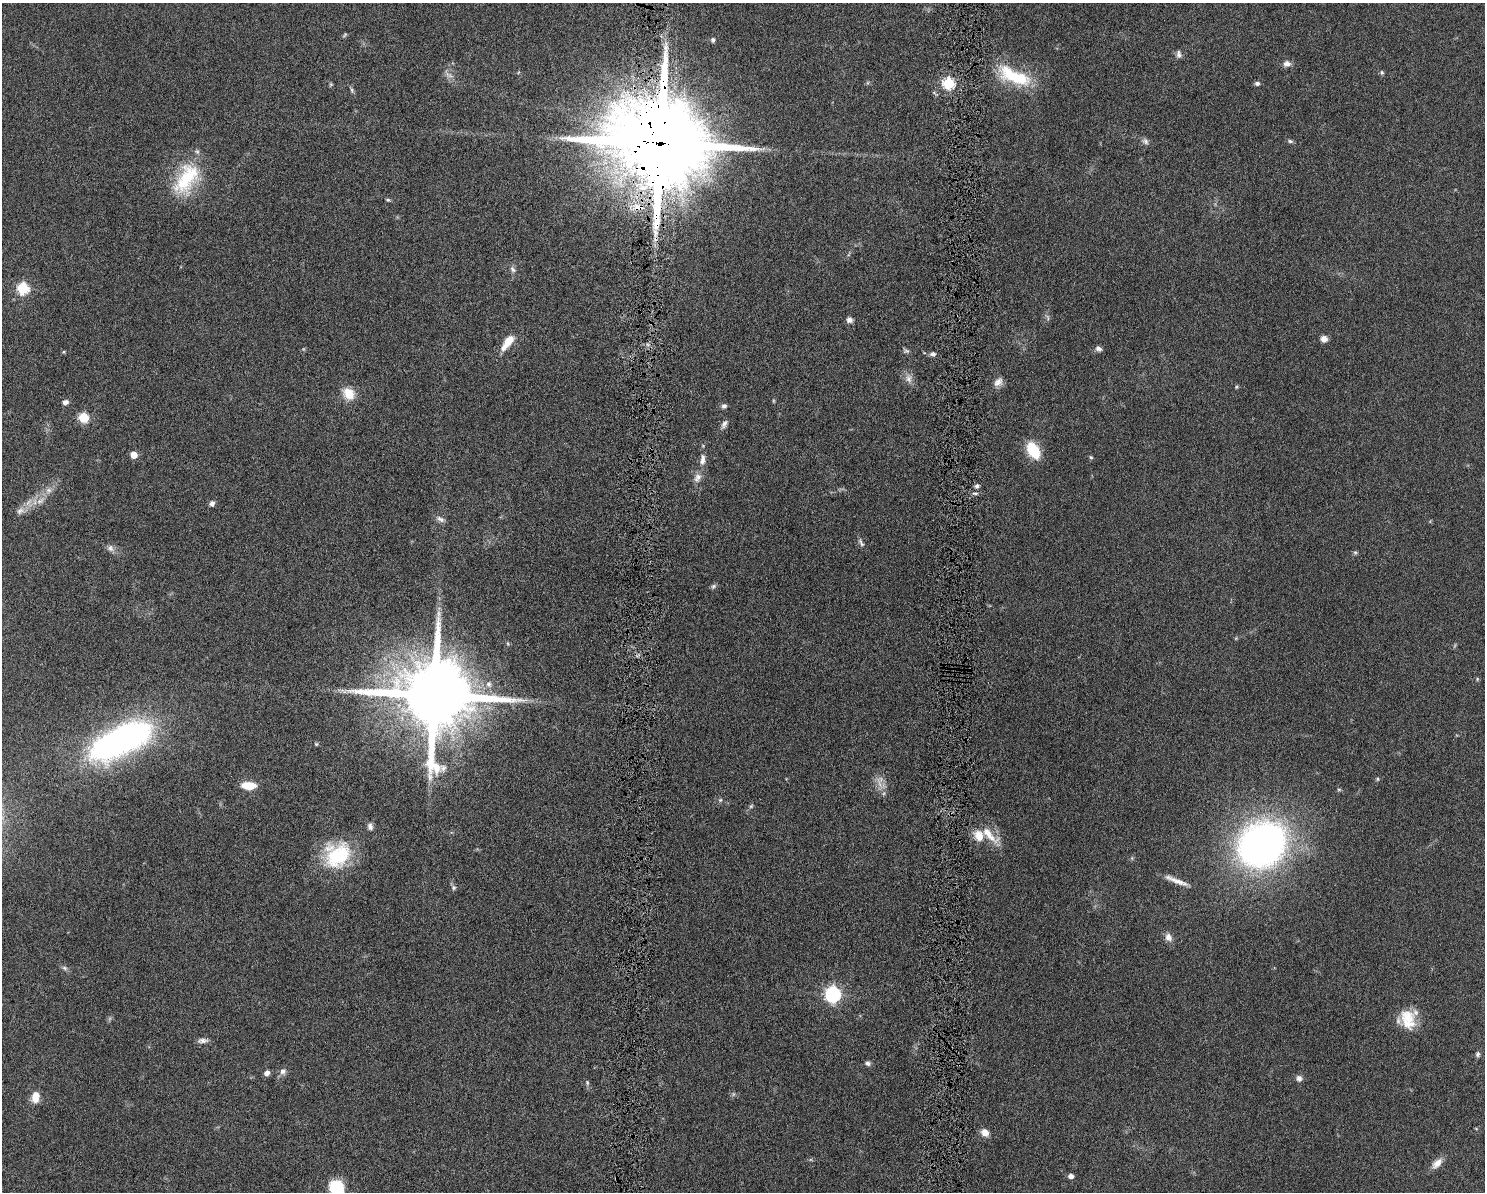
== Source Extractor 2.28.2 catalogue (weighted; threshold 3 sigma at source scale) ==
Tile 8 of 3 x 4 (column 2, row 3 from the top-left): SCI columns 1621-3103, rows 1202-2391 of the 4818 x 4785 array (HDU 1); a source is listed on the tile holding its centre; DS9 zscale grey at full resolution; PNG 1487 x 1194 px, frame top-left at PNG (2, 3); no overlay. Shown black and unused: <1% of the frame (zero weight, under 6 of 12 exposures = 3% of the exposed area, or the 3 px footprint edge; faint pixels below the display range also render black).
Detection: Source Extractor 2.28.2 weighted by HDU 2 'WHT'; one run over the whole footprint, this tile lists its part. Background 0.0865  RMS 0.0047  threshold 0.0191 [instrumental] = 3 sigma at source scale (4.09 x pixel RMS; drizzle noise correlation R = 1.36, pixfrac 0.8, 0.05/0.05 arcsec/px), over >= 5 px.
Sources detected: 86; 1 too faint to see at this stretch — not listed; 4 inside a brighter listed object's ellipse — not listed separately; the other 81 listed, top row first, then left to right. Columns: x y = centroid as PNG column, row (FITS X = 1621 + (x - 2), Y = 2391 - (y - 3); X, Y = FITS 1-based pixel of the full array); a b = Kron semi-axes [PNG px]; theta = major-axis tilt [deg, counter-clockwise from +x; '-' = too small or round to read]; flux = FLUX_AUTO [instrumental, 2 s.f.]
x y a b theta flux
345 35 7 3 51 0.53
713 40 5 5 - 0.96
1179 54 11 7 -82 1.4
1287 64 9 8 - 2.1
1382 72 6 5 - 0.7
449 75 12 6 -29 2
1014 76 45 16 -24 22
949 83 6 6 - 40
1257 83 6 5 - 1.1
331 84 6 4 18 0.45
351 90 8 4 -81 0.78
1145 141 9 7 -46 1.4
1290 141 7 5 -16 0.81
660 143 28 21 -10 12000
186 179 46 24 60 26
388 200 6 4 -14 0.65
513 269 10 6 -59 1.4
23 288 6 6 - 41
1048 317 10 4 -77 0.87
849 320 7 7 - 1.8
1324 339 7 7 - 2.5
509 340 15 10 54 5.3
1099 349 8 6 -33 1.3
906 351 9 6 -30 0.95
933 354 7 5 11 1.2
909 378 12 9 -86 2.6
998 382 13 9 42 2.6
1236 387 5 4 - 0.48
349 394 17 13 -52 6.5
65 402 7 5 9 1.7
724 406 6 6 - 1.2
83 418 5 5 - 25
724 424 12 6 59 1.6
1033 450 18 11 -61 13
134 455 5 5 - 6.3
1091 457 5 4 - 0.56
702 461 10 7 59 1.8
697 478 14 9 62 2.7
977 486 7 4 11 0.99
48 490 8 7 - 2
975 493 6 3 -18 0.64
212 503 7 6 - 1.4
20 511 12 8 32 2.6
440 519 12 6 -28 1.7
861 543 14 5 -58 1.3
110 548 10 8 -58 1.7
1355 552 6 5 - 0.66
713 586 8 6 41 0.85
1477 679 6 3 73 0.43
489 684 9 7 -72 1.9
344 691 11 4 -23 1.4
434 695 20 19 - 6300
121 740 62 26 26 150
316 744 5 5 - 0.51
1378 779 5 4 - 0.52
879 783 22 5 -73 3.2
249 785 16 8 -1 7.1
720 800 6 5 - 0.68
751 806 6 5 - 0.68
370 826 9 6 -74 1.6
990 835 33 11 -42 7.5
1262 845 38 32 37 230
336 856 35 29 -64 26
1176 881 34 6 -22 4.2
454 888 6 6 - 0.99
1168 937 12 9 -65 2.5
64 968 8 5 -27 1
833 994 7 6 - 110
1408 1019 26 18 -76 11
202 1041 14 6 1 1.7
1478 1054 7 6 - 1
868 1063 7 5 -15 1.2
283 1071 8 7 - 1.9
267 1073 6 5 - 1.9
1299 1078 8 7 - 1.6
587 1083 7 4 -72 0.74
35 1097 12 8 84 5.5
985 1133 9 7 -46 3.4
1437 1163 17 9 44 3.6
1071 1176 5 4 - 2.3
336 1187 11 10 - 24
Overlapping masked pixels (flux is a lower limit): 1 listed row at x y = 660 143
Isophote crosses this tile's border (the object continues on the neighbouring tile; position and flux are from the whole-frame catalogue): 1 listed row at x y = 336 1187